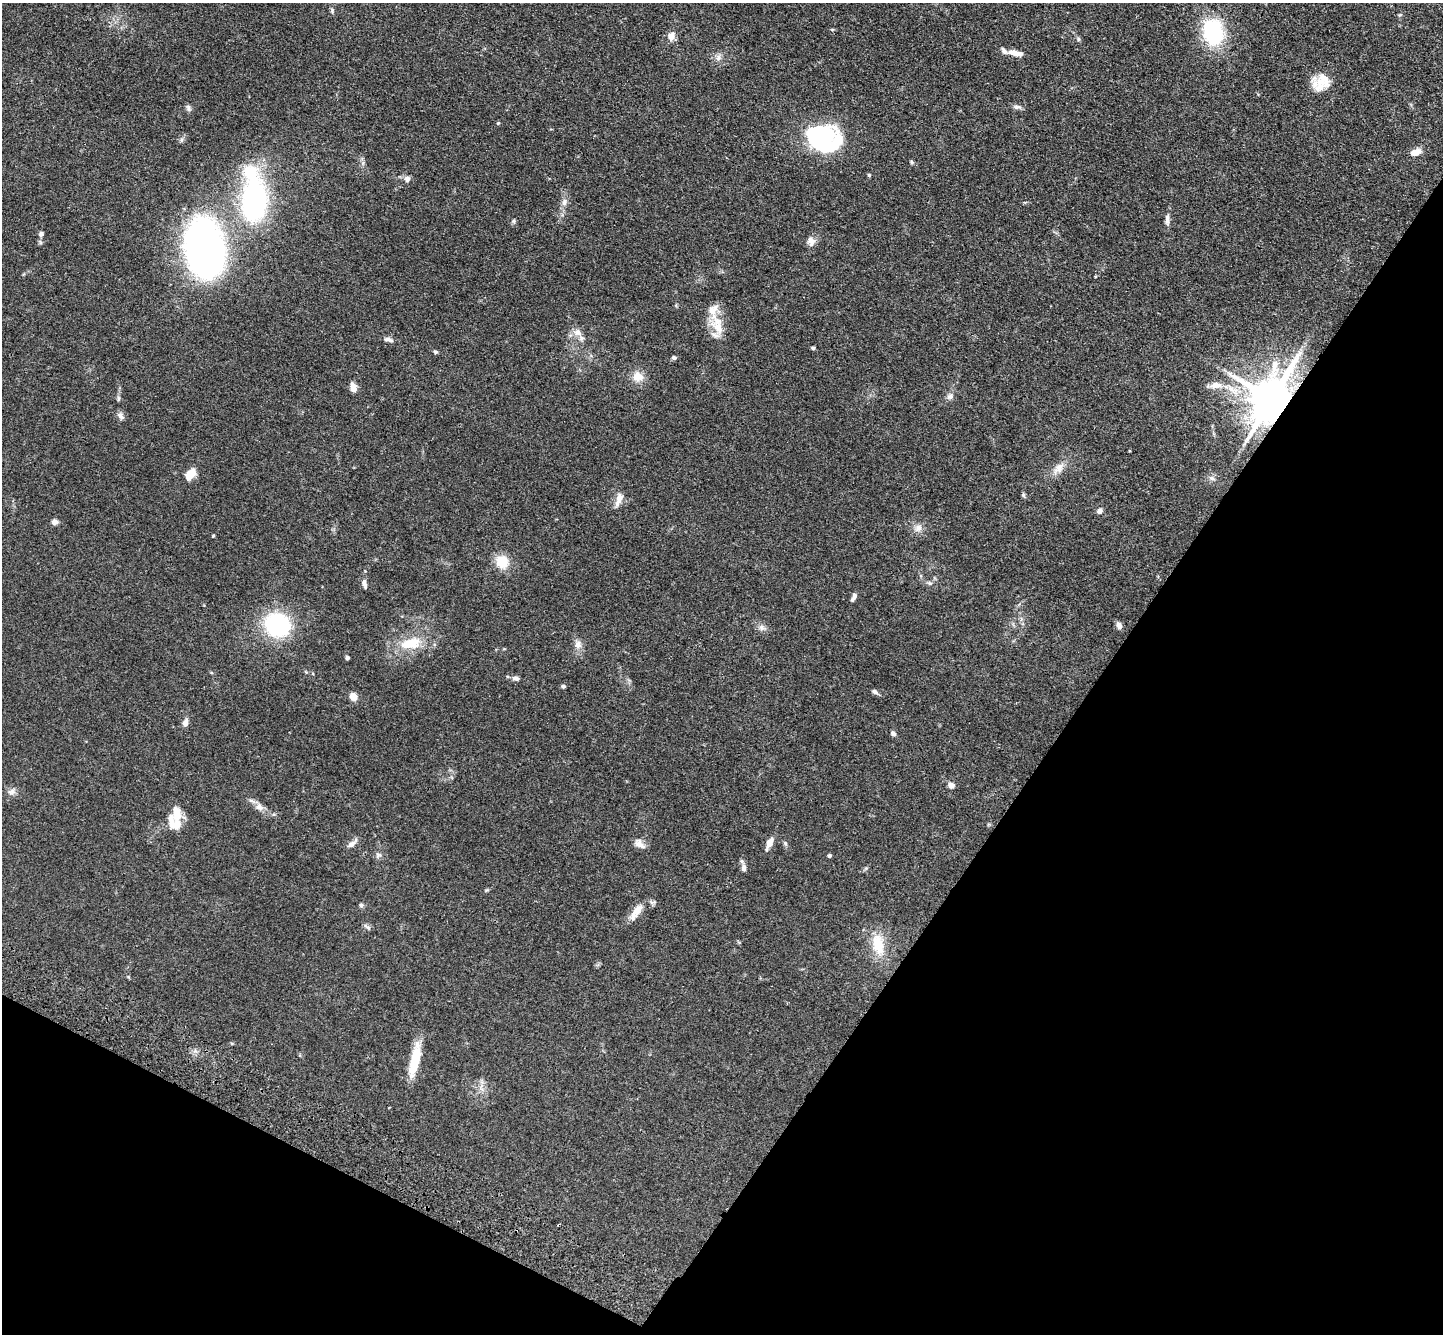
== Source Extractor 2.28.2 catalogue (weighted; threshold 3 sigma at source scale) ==
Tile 15 of 4 x 4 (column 3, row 4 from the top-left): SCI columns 2950-4390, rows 390-1721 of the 5900 x 5969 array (HDU 1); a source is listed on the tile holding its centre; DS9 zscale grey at full resolution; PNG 1445 x 1336 px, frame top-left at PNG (2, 3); no overlay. Shown black and unused: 30% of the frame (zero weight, under 3 of 4 exposures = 6% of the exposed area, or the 3 px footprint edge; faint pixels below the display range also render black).
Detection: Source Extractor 2.28.2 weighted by HDU 2 'WHT'; one run over the whole footprint, this tile lists its part. Background 0.0549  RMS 0.0056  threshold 0.0252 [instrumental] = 3 sigma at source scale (4.5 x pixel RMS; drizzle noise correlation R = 1.50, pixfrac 1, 0.05/0.05 arcsec/px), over >= 5 px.
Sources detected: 87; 1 inside a brighter object's white glare — not listed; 8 inside a brighter listed object's ellipse — not listed separately; the other 78 listed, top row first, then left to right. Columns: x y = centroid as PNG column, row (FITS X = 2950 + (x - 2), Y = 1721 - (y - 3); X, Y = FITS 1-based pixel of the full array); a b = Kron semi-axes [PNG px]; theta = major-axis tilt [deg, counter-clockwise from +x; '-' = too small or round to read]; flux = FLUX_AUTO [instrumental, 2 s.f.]
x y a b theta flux
1400 15 5 5 - 0.72
832 30 6 4 0 0.56
1213 32 28 21 -81 43
671 36 8 7 - 4.8
1078 39 6 4 -62 0.9
1015 53 17 6 -11 5.1
718 58 9 6 74 2.1
1323 81 25 18 -21 11
1018 107 12 5 -3 1.8
189 108 9 6 -68 1.4
498 123 5 4 - 0.61
821 137 35 30 -22 61
181 140 7 4 71 0.97
1416 152 11 7 19 5.4
912 162 6 4 -50 0.77
869 175 4 4 - 0.73
407 179 8 8 - 2
254 201 46 26 87 97
564 202 10 7 73 2.6
1167 220 17 6 89 2.5
514 221 6 5 - 0.88
41 234 6 5 - 1.6
811 241 12 9 -74 3.6
205 249 36 23 -80 350
713 310 34 13 -89 10
578 332 12 9 -11 3.6
388 339 12 6 -12 2.1
813 348 5 3 - 0.91
435 352 6 4 -20 0.86
674 358 6 5 - 1.2
638 377 15 13 -42 6.1
1216 385 15 8 1 5
353 388 9 6 -81 4.1
950 396 10 8 42 2.2
118 398 8 4 82 0.96
1271 399 14 11 63 2300
120 416 11 7 -47 2
1058 468 21 11 44 6
190 474 11 7 51 8.9
1212 478 10 5 -21 1.8
1023 495 7 5 -70 0.9
619 499 19 8 70 4.3
1099 511 7 6 - 2.1
55 522 6 6 - 2.6
918 528 11 9 44 3.3
213 536 3 3 - 0.54
502 562 15 14 - 11
930 583 7 5 -20 1.2
364 584 13 5 -76 1.9
854 596 8 6 77 1.7
277 625 25 23 -29 53
1119 625 8 6 -63 2.3
762 628 9 8 - 2.2
411 643 33 16 12 17
578 645 12 10 -82 3.4
347 658 4 4 - 0.98
516 678 10 6 -11 1.7
563 686 5 4 - 0.94
875 692 9 5 -37 1.4
353 697 5 5 - 12
185 722 10 6 76 2.5
893 733 7 5 -42 1.5
951 785 8 7 - 2.5
12 792 11 8 26 2.4
259 807 13 10 -39 3.4
177 814 24 12 89 8.1
769 843 13 6 63 4.6
785 843 6 5 - 0.93
352 844 14 6 39 3
639 844 15 9 -39 3.6
378 855 9 6 16 1.5
829 856 4 4 - 1.1
744 868 11 7 -88 2.2
361 905 6 5 - 0.98
637 911 21 10 49 6.9
367 926 12 4 -32 1.3
878 944 29 16 -81 15
415 1060 39 9 78 17
Overlapping masked pixels (flux is a lower limit): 1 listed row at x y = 1271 399